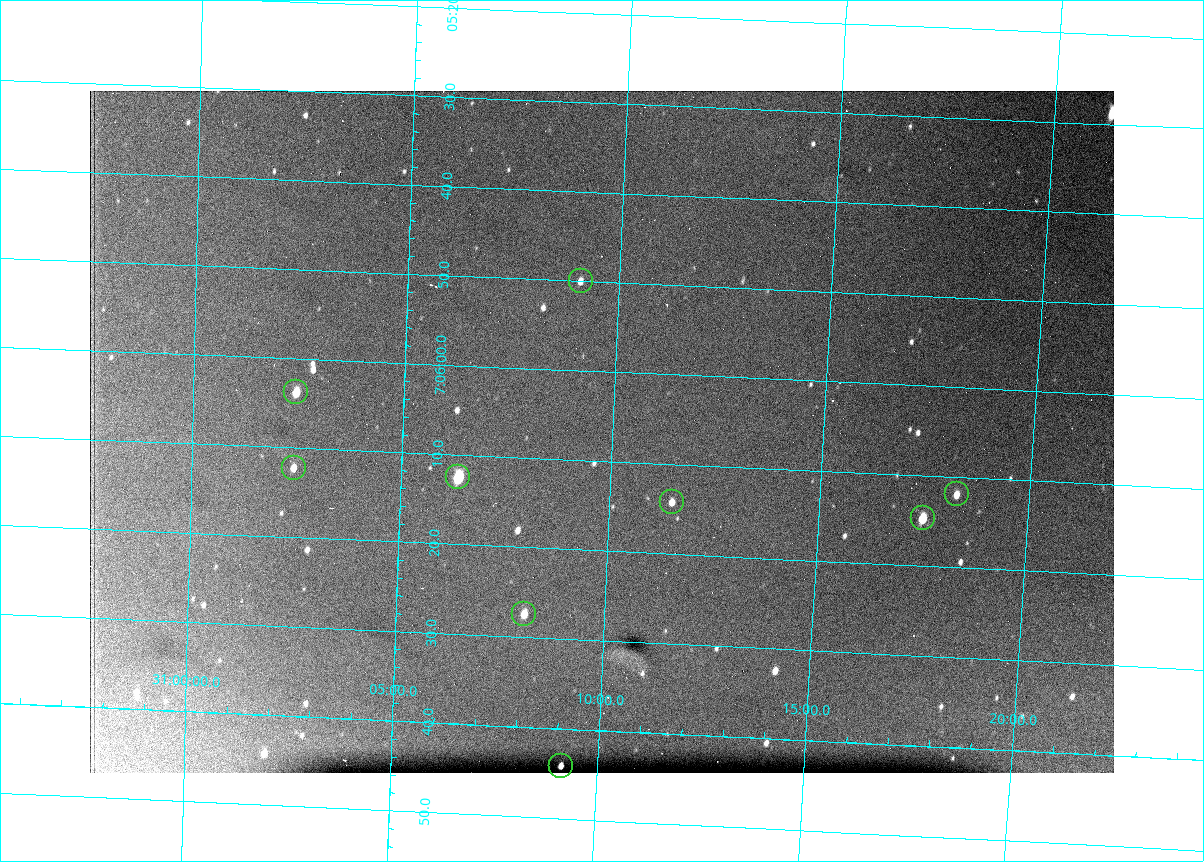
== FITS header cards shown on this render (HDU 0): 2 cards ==
NAXIS1  =                 1024 /fastest changing axis
NAXIS2  =                  682 /next to fastest changing axis

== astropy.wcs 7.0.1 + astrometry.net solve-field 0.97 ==
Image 1024 x 682 px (HDU 0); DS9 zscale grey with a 90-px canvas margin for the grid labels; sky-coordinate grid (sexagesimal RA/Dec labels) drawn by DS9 from the SOLVED WCS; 9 Tycho-2 reference stars matched to detected sources circled (green)
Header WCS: RA---TAN/DEC--TAN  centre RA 07:06:07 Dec +31:10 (106.53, +31.16 deg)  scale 1.43 arcsec/px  FOV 24.4' x 16.3'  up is -93 deg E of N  parity flipped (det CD > 0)
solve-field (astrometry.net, Tycho-2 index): VERIFIED the header's WCS against the Tycho-2 star catalogue (9 matches, 0 conflicts) and refined it, rather than solving blind
Solved WCS: RA---TAN-SIP/DEC--TAN-SIP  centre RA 07:06:07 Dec +31:10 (106.53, +31.16 deg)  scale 1.43 arcsec/px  FOV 24.4' x 16.3'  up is -93 deg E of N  parity flipped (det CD > 0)
The solver's refit moves the header's centre by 0.18 arcsec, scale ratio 0.9973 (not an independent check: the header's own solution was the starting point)
Tycho-2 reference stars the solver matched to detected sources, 9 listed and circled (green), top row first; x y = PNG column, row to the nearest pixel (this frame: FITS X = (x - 90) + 1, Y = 682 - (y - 91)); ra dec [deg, ICRS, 3 dp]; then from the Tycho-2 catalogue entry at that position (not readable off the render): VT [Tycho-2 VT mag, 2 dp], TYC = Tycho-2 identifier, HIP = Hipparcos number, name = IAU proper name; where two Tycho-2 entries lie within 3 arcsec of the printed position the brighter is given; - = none
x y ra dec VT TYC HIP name
581 281 106.458 +31.151 12.35 2438-728-1 - -
296 392 106.516 +31.041 10.39 2438-398-1 - -
294 468 106.551 +31.041 11.84 2438-663-1 - -
458 477 106.552 +31.106 9.20 2438-180-1 - -
957 494 106.550 +31.305 11.61 2438-184-1 - -
672 502 106.559 +31.192 11.79 2438-1039-1 - -
923 518 106.562 +31.292 10.01 2438-106-1 - -
524 614 106.614 +31.135 11.36 2438-550-1 - -
561 766 106.684 +31.152 11.76 2438-931-1 - -